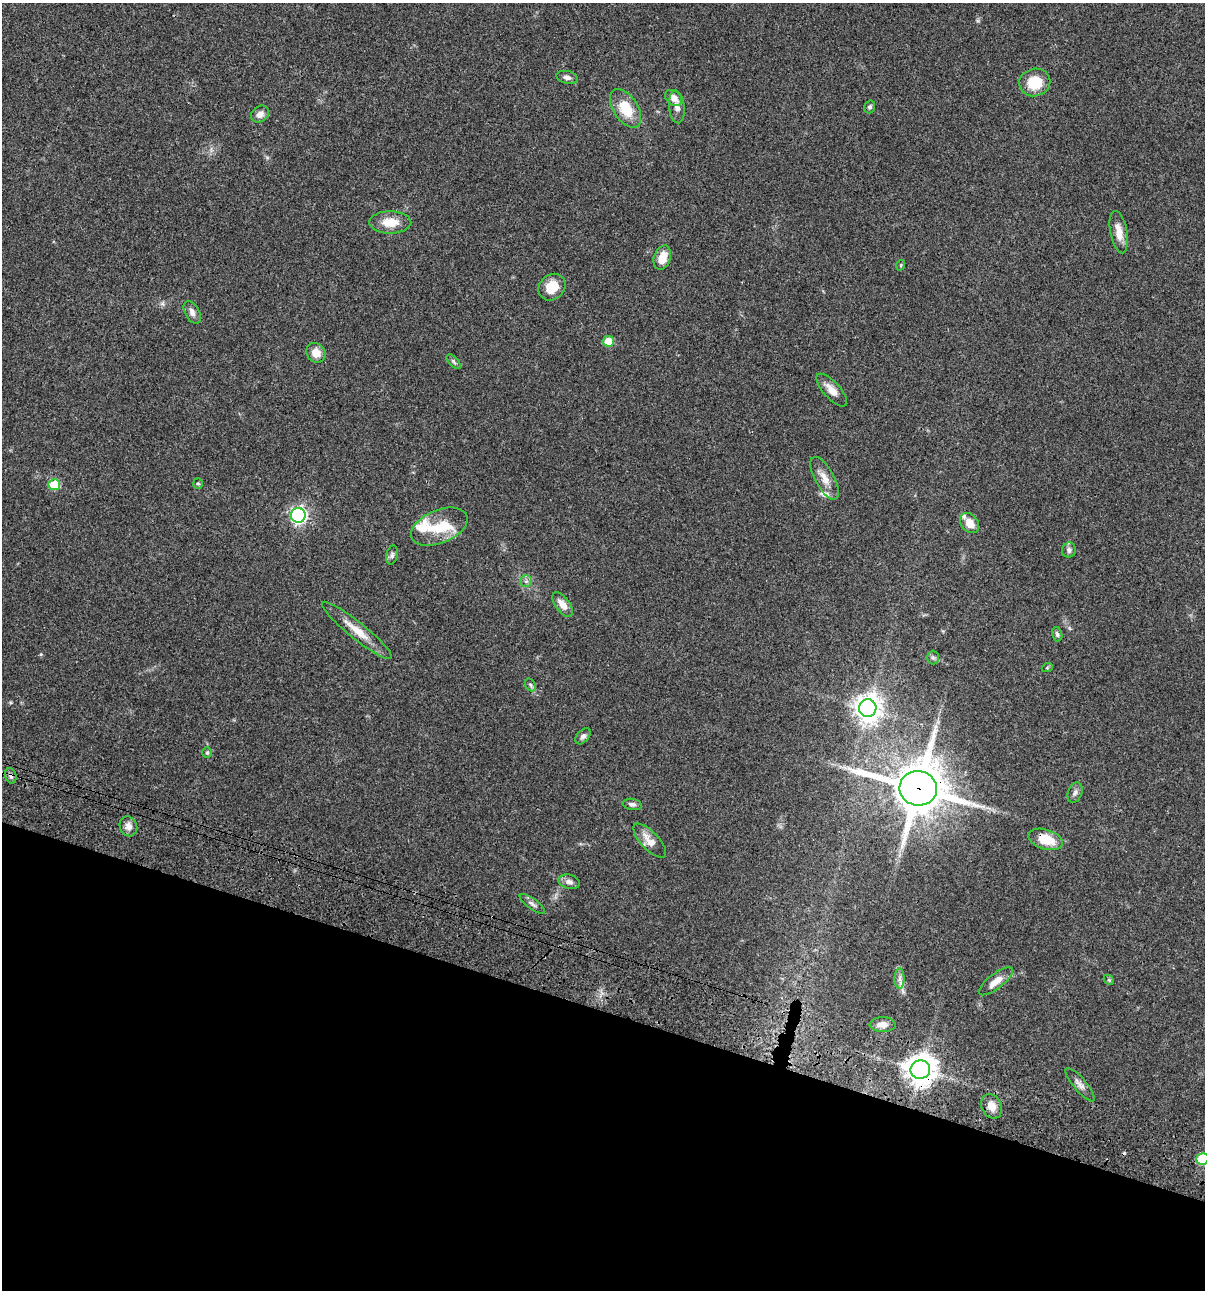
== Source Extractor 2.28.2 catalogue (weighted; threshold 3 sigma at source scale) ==
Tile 15 of 4 x 4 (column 3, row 4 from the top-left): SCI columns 2641-3843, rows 120-1407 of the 5405 x 5390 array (HDU 1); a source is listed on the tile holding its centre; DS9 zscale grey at full resolution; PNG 1207 x 1292 px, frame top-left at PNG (2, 3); each listed source drawn as its Kron ellipse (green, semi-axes under 4 px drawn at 4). Shown black and unused: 22% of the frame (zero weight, under 3 of 4 exposures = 9% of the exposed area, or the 3 px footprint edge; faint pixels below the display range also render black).
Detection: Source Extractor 2.28.2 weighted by HDU 2 'WHT'; one run over the whole footprint, this tile lists its part. Background 0.0467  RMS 0.0052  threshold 0.0236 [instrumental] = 3 sigma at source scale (4.5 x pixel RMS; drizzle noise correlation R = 1.50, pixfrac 1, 0.05/0.05 arcsec/px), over >= 5 px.
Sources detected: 56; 1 cosmic-ray / hot-pixel residue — neither listed nor drawn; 3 inside a brighter listed object's ellipse — not listed separately; the other 52 listed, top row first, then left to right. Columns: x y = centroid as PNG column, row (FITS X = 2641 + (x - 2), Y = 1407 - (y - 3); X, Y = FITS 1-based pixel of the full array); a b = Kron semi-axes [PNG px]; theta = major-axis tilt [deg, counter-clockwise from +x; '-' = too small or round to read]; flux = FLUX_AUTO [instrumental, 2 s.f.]
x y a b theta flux
567 77 11 6 -13 1.9
1035 82 15 13 13 14
674 98 9 7 -38 3.7
677 107 16 8 -84 3
870 107 6 5 - 1
625 108 21 12 -57 15
260 114 9 7 37 2.9
390 222 21 11 0 8.4
1119 232 21 8 -80 5.8
662 258 12 8 71 7.5
901 265 5 3 - 0.49
552 287 14 12 41 9.2
192 312 12 7 -61 2.3
609 341 5 5 - 12
316 353 10 9 - 5
454 362 9 4 -46 1.1
832 390 21 8 -48 5.2
825 478 24 9 -62 5.4
198 483 5 4 - 0.73
54 485 6 5 - 17
298 515 7 7 - 150
970 523 11 8 -51 6.2
439 527 30 16 22 14
1069 550 7 7 - 1.6
392 555 9 5 75 1.3
526 581 5 5 - 1.1
563 604 14 7 -53 4.6
357 630 44 8 -39 8.8
1057 634 7 5 -74 1.1
933 657 7 6 - 1.1
1047 668 5 3 - 0.49
530 685 7 5 -59 0.91
868 708 9 8 - 520
583 736 9 6 48 1.7
207 753 5 5 - 0.72
11 776 8 5 -73 1.3
918 788 19 17 -11 2400
1075 793 10 7 70 1.8
632 804 9 5 -10 1.4
128 826 10 8 -66 2.7
1046 839 17 10 -17 11
650 841 22 9 -47 5.4
569 882 11 7 -16 2.3
532 904 15 5 -36 1.9
900 979 10 5 90 1.8
1109 980 6 4 -45 0.66
996 981 21 7 38 5.2
883 1025 13 7 -1 3
920 1070 10 9 - 700
1080 1085 21 6 -49 2.8
991 1106 13 10 -60 4.9
1202 1159 6 5 - 25
Overlapping masked pixels (flux is a lower limit): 4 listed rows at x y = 11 776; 918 788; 1046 839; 920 1070
Isophote crosses this tile's border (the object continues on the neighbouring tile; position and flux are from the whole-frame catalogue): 1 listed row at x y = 1202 1159